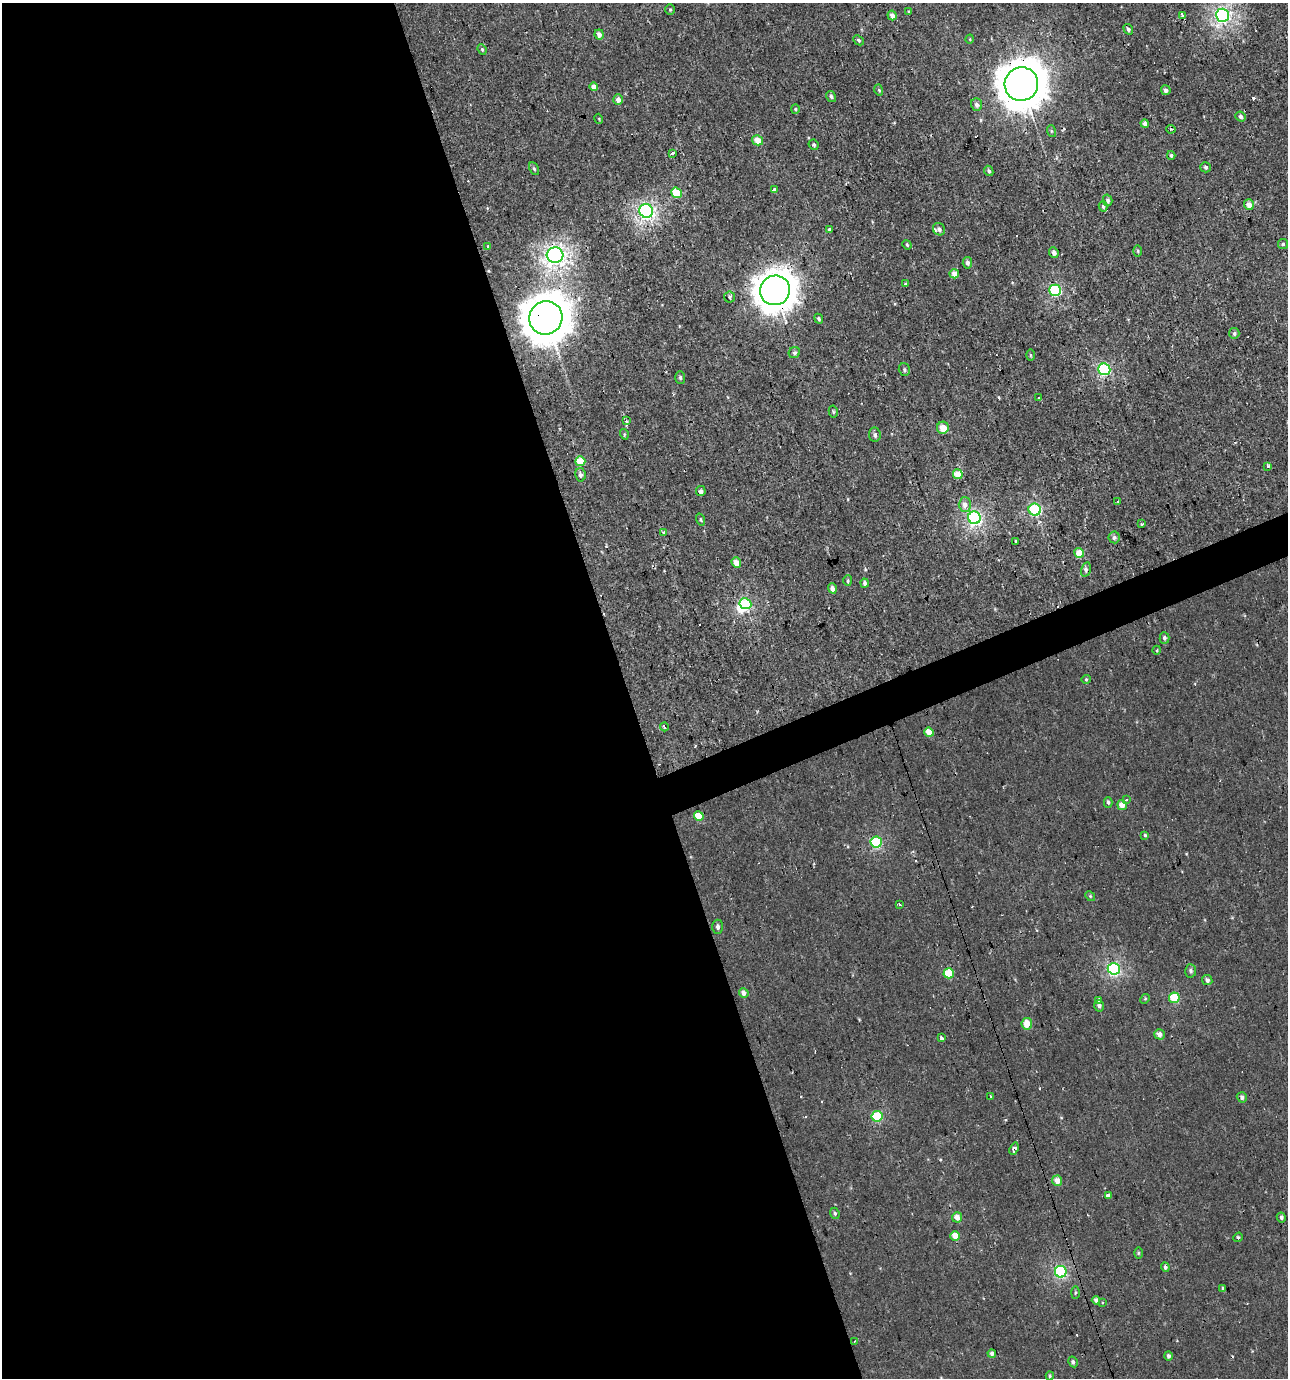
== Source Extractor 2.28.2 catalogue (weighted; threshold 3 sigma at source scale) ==
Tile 9 of 4 x 4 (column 1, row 3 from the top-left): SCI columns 128-1413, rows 1377-2752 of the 5344 x 5504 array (HDU 1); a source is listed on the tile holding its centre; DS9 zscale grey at full resolution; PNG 1290 x 1380 px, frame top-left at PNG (2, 3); each listed source drawn as its Kron ellipse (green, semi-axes under 4 px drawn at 4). Shown black and unused: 50% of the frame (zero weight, under 2 of 3 exposures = <1% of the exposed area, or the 3 px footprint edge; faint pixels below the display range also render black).
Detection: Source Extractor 2.28.2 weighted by HDU 2 'WHT'; one run over the whole footprint, this tile lists its part. Background 0.00109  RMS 0.0043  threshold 0.0194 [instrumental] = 3 sigma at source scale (4.5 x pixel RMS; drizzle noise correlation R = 1.50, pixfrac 1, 0.0396/0.0396 arcsec/px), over >= 5 px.
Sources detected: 143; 1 inside a brighter object's white glare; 7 cosmic-ray / hot-pixel residue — neither listed nor drawn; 1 inside a brighter listed object's ellipse — not listed separately; the other 134 listed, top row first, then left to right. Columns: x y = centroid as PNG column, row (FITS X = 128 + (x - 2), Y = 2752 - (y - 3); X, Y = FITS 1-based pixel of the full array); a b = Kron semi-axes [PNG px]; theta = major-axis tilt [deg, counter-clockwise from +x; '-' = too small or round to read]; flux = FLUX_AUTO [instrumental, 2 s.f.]
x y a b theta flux
670 9 5 4 - 0.53
909 12 3 3 - 0.98
892 15 5 4 - 2.3
1183 15 4 3 - 2.4
1222 15 6 6 - 110
1128 29 5 4 - 0.86
599 34 5 4 - 2.1
970 39 4 3 - 0.33
859 40 6 4 -42 0.76
482 49 5 4 - 0.59
1021 84 17 16 - 1100
594 87 4 4 - 2.7
879 90 5 3 - 0.48
1166 90 5 4 - 1.4
831 96 6 4 -58 1
618 100 5 5 - 2.2
977 104 6 5 - 1.7
795 109 4 4 - 0.53
1241 116 5 5 - 1.5
599 119 5 3 - 0.34
1145 124 4 4 - 1.8
1171 129 5 4 - 0.56
1051 131 6 4 -71 0.54
758 140 6 5 - 4.9
814 145 5 4 - 0.77
672 153 4 3 - 30
1171 155 4 3 - 0.63
1206 167 5 5 - 0.83
534 169 7 4 -63 0.71
989 171 5 4 - 0.91
774 190 4 3 - 1.4
676 193 5 5 - 10
1108 200 5 4 - 1
1249 205 5 5 - 3.4
1103 206 5 4 - 0.79
646 211 7 6 - 100
829 229 3 3 - 11
939 229 6 5 - 1.1
1283 244 5 5 - 0.69
907 245 5 4 - 0.56
488 246 4 3 - 0.42
1138 251 5 3 - 0.48
1054 252 5 5 - 1.7
555 255 8 7 - 160
967 263 6 4 -84 1.4
954 274 4 4 - 3.8
906 284 3 3 - 1.4
775 290 15 14 - 660
1055 290 6 5 - 42
730 297 5 5 - 0.74
546 318 17 16 - 1100
819 319 5 4 - 0.84
1234 333 5 5 - 0.88
794 353 6 5 - 0.97
1030 355 6 4 -89 0.56
1104 369 6 5 - 46
904 370 6 5 - 0.91
680 377 6 5 - 0.75
1039 397 4 3 - 1.9
833 411 6 4 -80 0.65
626 421 3 3 - 1.5
943 428 6 6 - 5.9
624 434 5 3 - 0.42
875 435 7 6 - 1.2
580 461 5 5 - 10
1268 466 3 2 - 1.3
958 474 5 4 - 7.4
580 475 7 5 -77 1.4
701 491 5 4 - 1.5
1118 501 3 3 - 0.39
965 505 7 6 - 2.8
1035 510 6 6 - 32
974 518 6 6 - 85
701 520 6 3 -71 0.44
1141 524 4 3 - 0.77
664 533 3 3 - 12
1114 537 6 5 - 1.1
1015 541 3 2 - 1.4
1079 553 5 4 - 7
736 563 5 4 - 4.2
1086 570 7 4 75 1.1
848 581 5 4 - 0.58
865 583 4 4 - 1.1
832 588 5 4 - 2.2
745 604 6 5 - 35
1164 638 5 5 - 0.98
1157 650 4 3 - 0.34
1086 679 4 4 - 0.5
664 727 4 3 - 1.1
929 732 4 4 - 5.4
1126 800 4 3 - 0.68
1108 802 5 4 - 0.75
1122 805 5 4 - 3.7
699 816 5 4 - 8.4
1145 835 4 4 - 0.52
876 842 5 5 - 29
1090 896 5 4 - 0.53
900 904 3 3 - 0.83
718 927 7 5 -88 1.4
1114 969 6 5 - 63
1191 971 6 5 - 1
949 973 5 5 - 11
1207 980 5 5 - 1.5
744 993 5 4 - 2.6
1174 998 5 5 - 16
1145 999 5 4 - 0.55
1098 1000 4 3 - 2.1
1099 1006 6 4 -72 1
1027 1024 6 5 - 6.1
1159 1034 5 5 - 2.5
941 1038 3 3 - 1.8
990 1096 3 2 - 0.43
1242 1097 5 5 - 1.2
877 1116 5 5 - 22
1014 1149 6 3 68 3.5
1057 1181 5 5 - 4
1108 1196 3 3 - 71
835 1213 6 4 -68 0.69
957 1217 5 5 - 3.3
1281 1217 5 4 - 0.9
955 1236 5 4 - 4.9
1238 1237 5 4 - 0.6
1138 1253 6 4 89 0.53
1165 1267 5 4 - 0.85
1061 1272 6 6 - 46
1223 1288 4 3 - 0.62
1075 1293 6 3 89 0.53
1096 1300 4 4 - 1.4
1103 1303 3 3 - 1.2
854 1342 4 2 - 0.37
992 1353 4 4 - 1.3
1168 1356 5 4 - 1.1
1073 1362 6 4 -61 0.95
1050 1376 4 3 - 0.64
Overlapping masked pixels (flux is a lower limit): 4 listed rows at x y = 1021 84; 775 290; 546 318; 1108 1196